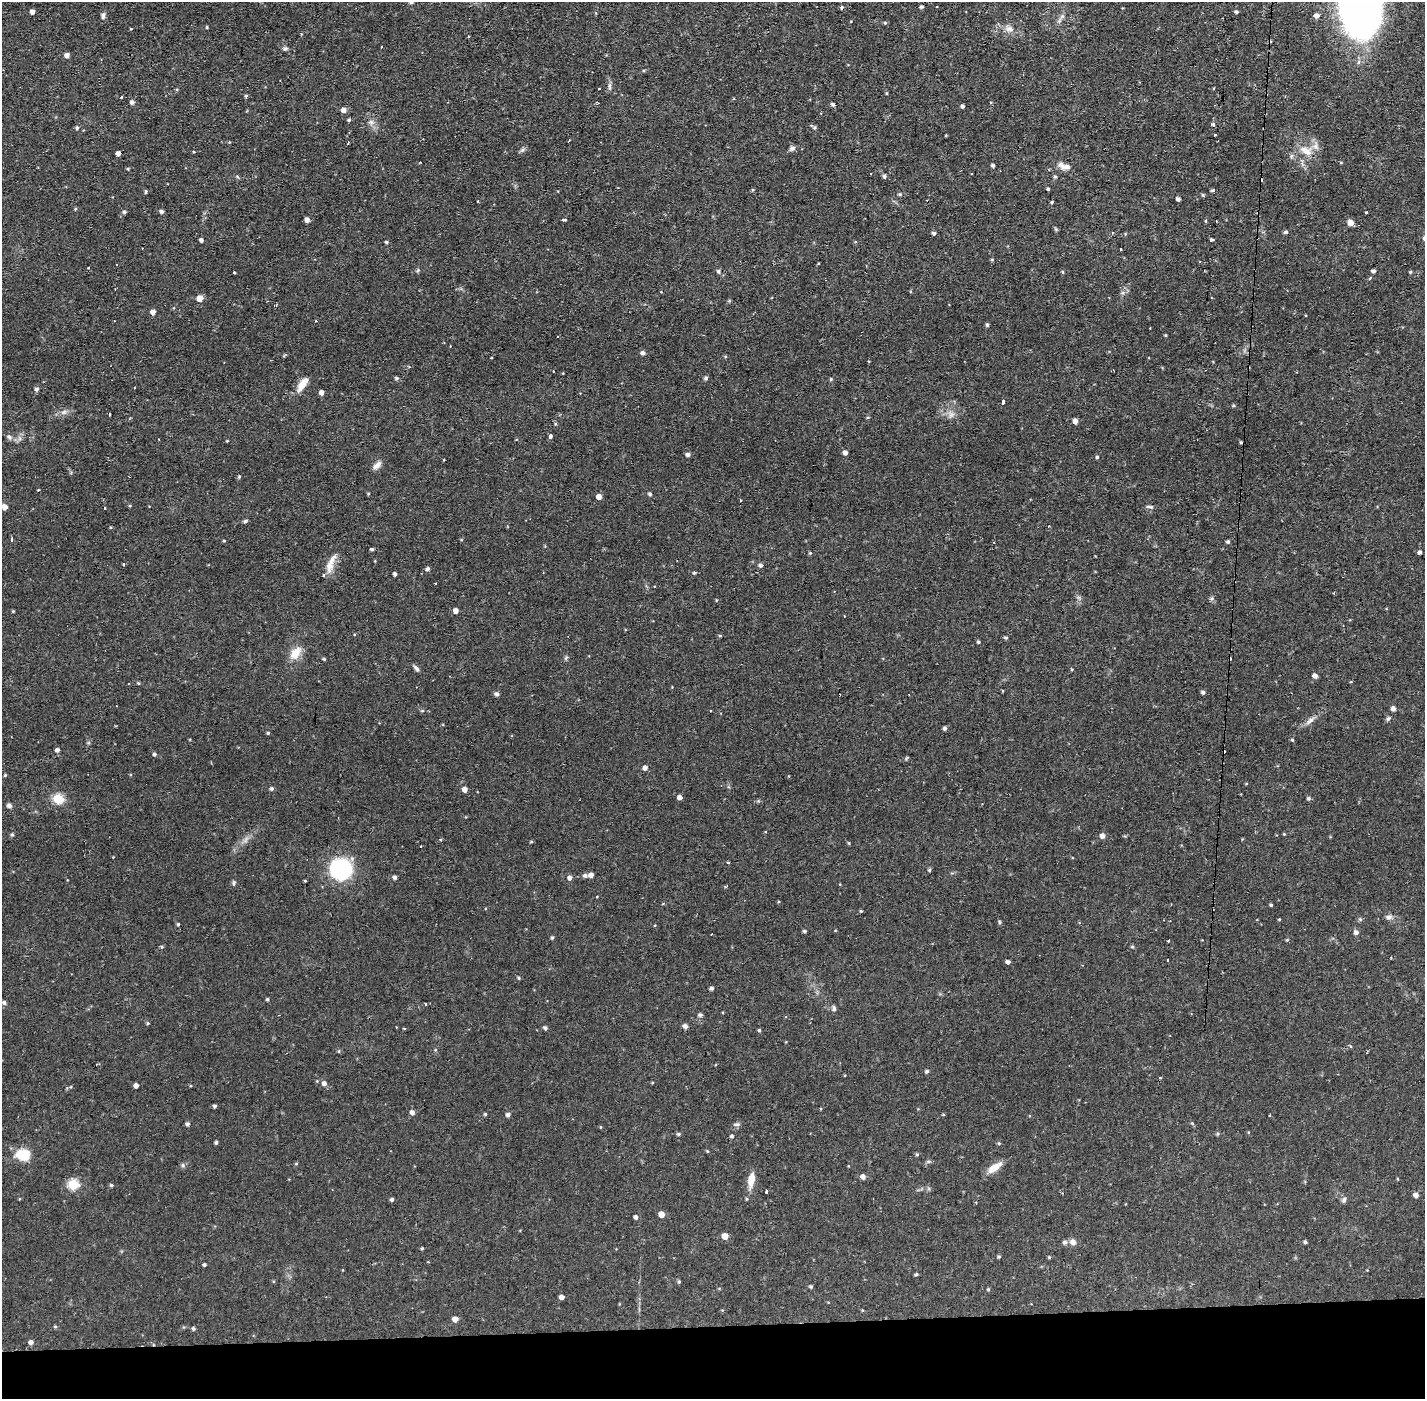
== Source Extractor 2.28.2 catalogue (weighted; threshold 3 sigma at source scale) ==
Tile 8 of 3 x 3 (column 2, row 3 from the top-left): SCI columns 1423-2845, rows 54-1450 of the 4267 x 4299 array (HDU 1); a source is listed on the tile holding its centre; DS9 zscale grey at full resolution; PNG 1427 x 1401 px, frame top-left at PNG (2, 2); no overlay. Shown black and unused: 5% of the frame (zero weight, under 2 of 3 exposures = <1% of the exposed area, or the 3 px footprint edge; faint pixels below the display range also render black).
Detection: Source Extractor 2.28.2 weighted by HDU 2 'WHT'; one run over the whole footprint, this tile lists its part. Background 0.0567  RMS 0.0058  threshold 0.0261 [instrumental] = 3 sigma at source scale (4.5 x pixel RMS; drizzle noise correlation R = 1.50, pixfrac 1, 0.05/0.05 arcsec/px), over >= 5 px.
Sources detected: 266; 1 too faint to see at this stretch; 15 cosmic-ray / hot-pixel residue — not listed; the other 250 listed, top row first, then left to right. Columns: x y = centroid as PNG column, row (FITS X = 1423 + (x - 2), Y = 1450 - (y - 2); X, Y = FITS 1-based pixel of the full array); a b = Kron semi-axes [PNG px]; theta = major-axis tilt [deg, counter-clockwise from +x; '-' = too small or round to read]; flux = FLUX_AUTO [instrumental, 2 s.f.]
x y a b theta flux
411 2 7 5 20 1.1
1358 6 55 33 -71 350
921 7 4 3 - 1.1
841 8 4 3 - 1.8
32 12 4 4 - 2.3
1236 12 4 4 - 1.1
1317 15 5 5 - 2.9
103 16 7 5 77 1.4
1059 21 7 5 46 1.4
885 23 5 4 - 0.75
207 27 4 3 - 0.61
1009 29 12 8 -5 3.5
381 47 2 2 - 0.63
285 49 6 5 - 1.3
67 55 5 4 - 2.8
609 85 9 4 82 1.4
599 88 3 2 - 0.97
887 93 4 3 - 0.47
246 96 4 3 - 0.8
132 102 5 5 - 1.5
833 104 4 4 - 1.2
963 106 4 3 - 1.1
343 110 5 4 - 2.9
348 120 4 3 - 0.85
1213 124 3 3 - 5.4
814 127 7 3 -36 1
77 128 5 5 - 0.99
1215 135 3 2 - 0.75
569 140 3 2 - 0.41
348 143 4 2 - 2.6
792 148 8 7 - 1.8
522 150 7 5 43 1.1
1306 151 20 12 -27 8.1
194 152 4 3 - 0.41
118 153 4 4 - 2.5
993 165 4 3 - 1.3
1064 166 17 8 -20 4
128 169 4 3 - 0.57
884 176 5 4 - 1.3
1055 177 5 4 - 0.83
1048 189 4 3 - 0.81
753 190 4 4 - 0.69
1212 190 6 3 3 0.75
146 191 4 3 - 0.99
900 194 5 4 - 0.8
1178 199 4 4 - 1.6
477 202 3 2 - 0.69
1052 202 4 3 - 0.62
75 209 5 3 - 0.53
161 211 4 4 - 1.5
124 212 5 4 - 1.1
1366 212 3 3 - 0.72
307 220 4 4 - 2.8
563 220 4 3 - 2.1
1206 221 3 3 - 1.3
1350 222 5 5 - 4.5
1056 229 6 4 -46 0.71
1285 232 6 4 15 0.92
934 233 4 4 - 1.3
1112 233 4 3 - 0.64
201 240 4 4 - 1.6
1211 240 4 3 - 0.98
386 242 4 3 - 0.78
1120 249 2 2 - 0.69
992 260 4 4 - 0.59
88 268 3 2 - 0.81
418 270 6 4 71 0.74
718 271 5 5 - 1.2
1373 271 4 3 - 1.5
234 272 3 2 - 0.71
1063 272 5 3 - 0.62
1410 272 4 3 - 0.62
200 298 5 5 - 6
153 312 5 4 - 2.9
987 325 5 4 - 0.93
1166 335 3 3 - 0.56
643 353 5 5 - 1.7
553 371 2 2 - 0.4
397 378 5 4 - 1.2
706 378 5 5 - 1.2
831 379 4 4 - 0.67
302 384 17 8 53 6.9
36 389 6 5 - 1.2
321 392 5 4 - 2.3
1003 402 4 3 - 2.6
1233 406 4 4 - 0.71
64 412 9 6 16 2.1
109 414 3 3 - 4.4
868 418 5 3 - 0.63
1075 421 4 4 - 3
550 436 4 3 - 10
9 437 9 6 -45 1.8
227 441 3 3 - 0.44
845 452 4 4 - 2.3
688 454 5 4 - 1.7
1097 457 4 4 - 0.84
444 459 3 2 - 0.58
377 465 13 6 44 2.9
239 477 4 4 - 0.67
38 490 3 2 - 0.4
368 494 4 4 - 0.55
650 494 5 4 - 1.1
599 497 5 4 - 3.4
5 507 5 4 - 3.6
1150 507 9 4 -8 1.3
245 521 6 4 30 0.88
1049 526 2 2 - 0.41
110 527 4 3 - 0.48
12 539 3 3 - 1.2
224 541 4 3 - 0.56
1228 542 4 4 - 0.96
372 549 4 3 - 1
1420 552 4 4 - 1.4
810 553 4 4 - 0.64
124 564 3 3 - 1.4
330 564 28 8 70 6.2
760 565 5 4 - 1.6
427 569 4 4 - 1.6
694 573 4 4 - 0.93
395 574 4 3 - 1.5
435 583 3 2 - 0.71
456 610 4 4 - 3.2
13 611 4 3 - 0.57
720 635 5 3 - 0.53
1006 638 4 4 - 0.93
978 642 4 4 - 0.78
295 653 17 11 54 7.9
566 658 7 5 59 0.87
324 659 4 3 - 0.76
416 668 9 5 -50 1.4
1071 669 4 3 - 0.44
1315 676 5 4 - 2.4
138 683 4 3 - 0.59
1203 692 4 4 - 1.5
497 694 5 4 - 1.8
1393 708 5 4 - 2.3
422 711 5 3 - 0.62
1388 719 6 5 - 1
1310 721 14 6 40 2.9
945 728 4 4 - 1.4
268 733 4 4 - 0.59
1292 740 5 4 - 0.65
57 750 4 4 - 2
154 754 4 4 - 1.2
645 768 4 4 - 2.3
5 775 4 3 - 0.62
272 789 5 4 - 1.2
465 789 4 4 - 3.2
679 797 5 4 - 2.1
1308 798 5 5 - 1
58 799 6 5 - 26
9 805 6 5 - 1.5
1284 834 3 3 - 0.46
12 835 5 4 - 0.94
1102 836 5 5 - 2.6
441 839 3 3 - 1.2
531 842 4 3 - 0.66
849 843 4 4 - 0.54
113 857 3 3 - 0.32
728 862 3 3 - 0.88
340 869 20 20 - 55
929 870 5 4 - 0.78
591 875 5 4 - 2.5
585 876 5 4 - 1.5
395 877 4 4 - 1.7
570 878 4 4 - 2.2
234 883 7 4 71 0.93
663 904 3 3 - 0.69
1271 905 3 3 - 0.73
861 911 4 3 - 0.6
1389 917 9 7 6 1.9
1279 919 3 3 - 0.46
1360 919 5 5 - 0.8
178 924 4 4 - 0.7
805 931 4 3 - 0.96
1356 932 5 5 - 2.1
552 938 4 4 - 0.91
1169 940 3 2 - 1.2
1287 940 4 4 - 0.57
1132 946 5 3 - 0.59
162 947 4 3 - 0.82
1391 958 3 2 - 0.45
1008 962 4 3 - 2.1
519 978 4 4 - 0.66
712 988 4 3 - 1.4
267 999 4 4 - 0.79
4 1002 5 4 - 1.4
425 1004 3 3 - 1.1
834 1009 7 5 87 1.3
700 1015 6 5 - 1.1
148 1023 4 4 - 0.62
685 1026 5 5 - 2
404 1028 4 3 - 0.43
545 1028 4 4 - 1.4
759 1030 4 4 - 0.73
1350 1046 5 3 - 0.51
339 1051 5 3 - 0.48
927 1071 4 4 - 1.2
324 1083 6 5 - 2.1
136 1085 4 4 - 2.5
190 1086 4 3 - 0.5
215 1106 4 4 - 1
412 1112 5 5 - 2.1
485 1114 4 4 - 0.77
508 1115 5 4 - 1.6
1270 1115 3 2 - 0.47
1192 1123 4 4 - 0.58
187 1124 5 4 - 1.3
737 1124 9 5 12 1.3
600 1127 5 3 - 0.43
679 1134 5 4 - 0.83
1218 1134 5 4 - 0.74
732 1136 4 4 - 1.1
216 1142 4 3 - 1
999 1143 5 4 - 0.69
707 1151 5 3 - 0.51
917 1154 4 4 - 0.77
23 1155 17 13 -5 12
296 1164 5 4 - 0.61
183 1165 6 5 - 1.1
994 1167 20 8 34 6.3
863 1177 5 4 - 2.6
751 1180 17 7 80 6.8
73 1185 5 5 - 40
111 1185 4 4 - 0.9
767 1192 3 3 - 2.3
1416 1195 5 4 - 2.7
392 1199 4 4 - 1.1
747 1199 4 4 - 0.59
1344 1200 8 6 63 1.6
661 1214 5 4 - 5.1
636 1217 5 4 - 1.6
725 1236 5 4 - 5.9
1065 1242 6 5 - 1.6
1073 1242 8 6 -19 2.9
1305 1242 4 4 - 0.92
422 1248 4 3 - 0.7
999 1257 4 4 - 0.81
1049 1257 4 4 - 0.56
204 1265 4 4 - 0.94
916 1274 5 4 - 0.81
679 1282 5 4 - 0.84
811 1286 4 4 - 1
988 1289 4 4 - 0.58
562 1297 4 4 - 2.8
862 1310 4 3 - 0.5
455 1319 5 5 - 4
55 1326 4 4 - 0.75
193 1329 4 4 - 1.2
31 1342 5 4 - 2.1
Isophote crosses this tile's border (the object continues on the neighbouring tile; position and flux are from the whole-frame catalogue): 2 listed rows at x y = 411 2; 1358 6